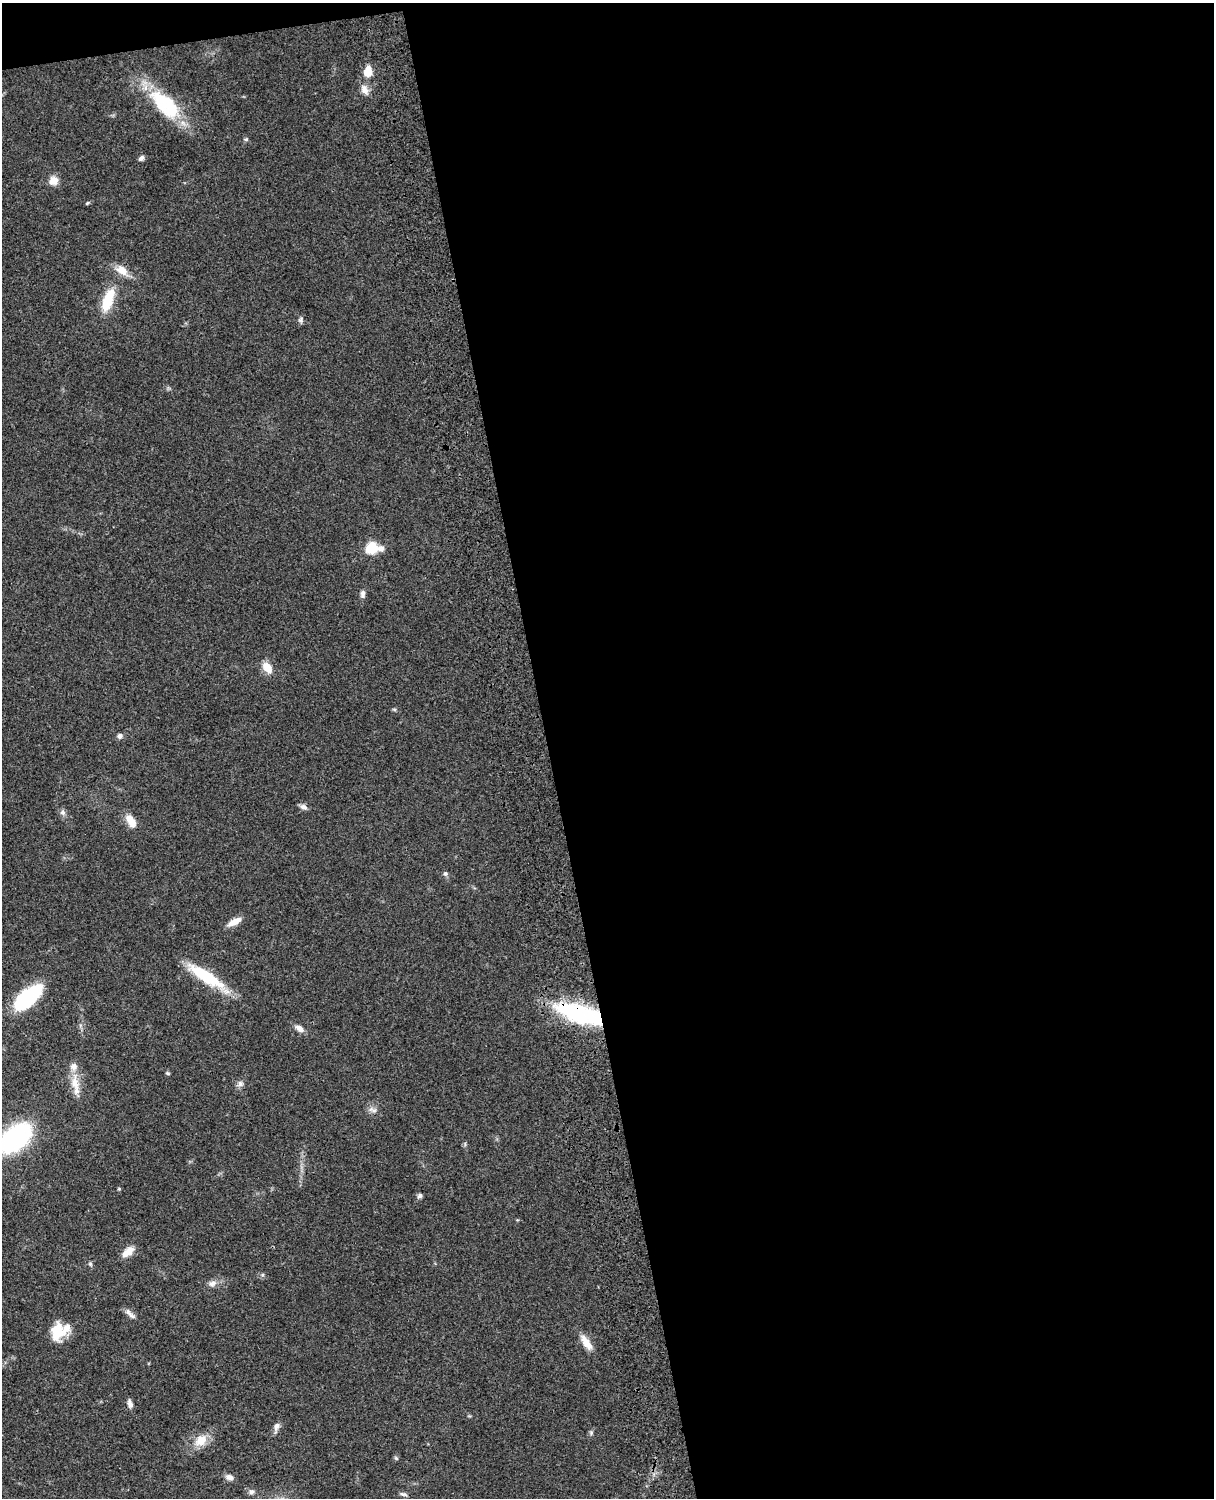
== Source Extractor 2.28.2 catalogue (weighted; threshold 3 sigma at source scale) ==
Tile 4 of 4 x 3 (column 4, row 1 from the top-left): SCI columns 3758-4969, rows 3268-4763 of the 5088 x 4927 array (HDU 1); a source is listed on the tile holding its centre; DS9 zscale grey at full resolution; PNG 1216 x 1500 px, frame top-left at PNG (2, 3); no overlay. Shown black and unused: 56% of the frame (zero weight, under 3 of 4 exposures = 6% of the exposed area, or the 3 px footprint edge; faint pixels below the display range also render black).
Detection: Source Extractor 2.28.2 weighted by HDU 2 'WHT'; one run over the whole footprint, this tile lists its part. Background 0.0792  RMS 0.0058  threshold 0.0262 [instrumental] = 3 sigma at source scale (4.5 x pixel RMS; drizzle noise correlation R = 1.50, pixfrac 1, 0.05/0.05 arcsec/px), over >= 5 px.
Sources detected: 49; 3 inside a brighter listed object's ellipse — not listed separately; the other 46 listed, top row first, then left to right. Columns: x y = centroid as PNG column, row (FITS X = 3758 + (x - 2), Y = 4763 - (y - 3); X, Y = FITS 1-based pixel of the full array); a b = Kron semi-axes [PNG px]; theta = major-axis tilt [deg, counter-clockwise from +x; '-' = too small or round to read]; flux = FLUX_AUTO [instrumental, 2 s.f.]
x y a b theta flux
368 72 9 7 79 10
364 90 15 9 -67 4.1
165 104 48 22 -45 38
246 139 6 4 -18 0.88
141 158 8 5 43 1.7
53 181 11 10 - 5
87 203 7 3 36 0.7
122 270 20 11 -35 6.9
108 300 32 12 69 17
301 320 7 6 - 1.4
372 547 6 6 - 40
381 548 6 6 - 3.4
363 594 10 6 89 2
267 668 16 10 -52 6.4
120 736 6 6 - 1.9
304 807 10 6 -30 2.3
63 812 8 7 - 2
131 820 18 9 -59 6.6
445 873 6 6 - 1.3
234 922 16 7 29 5.8
206 977 47 11 -33 30
27 997 34 15 41 43
579 1014 57 18 -17 64
299 1028 11 6 -33 3.4
167 1073 5 4 - 0.81
75 1083 23 10 -84 9.3
240 1084 8 7 - 2.1
373 1110 13 7 -13 2.5
15 1138 23 13 41 140
119 1189 4 4 - 0.71
420 1196 6 5 - 1.5
128 1252 17 9 38 5.5
90 1264 6 5 - 0.95
262 1275 6 5 - 1
212 1283 12 8 18 3.2
131 1315 15 6 -45 2.7
57 1334 22 15 40 12
586 1343 23 9 -56 6.6
130 1403 11 5 -74 2.5
276 1427 14 7 77 2.7
591 1433 6 5 - 1
201 1440 19 13 37 9.2
396 1458 6 5 - 0.85
229 1477 10 7 -18 2.8
251 1492 8 6 37 1.6
403 1494 10 5 -16 1.4
Overlapping masked pixels (flux is a lower limit): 1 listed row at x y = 579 1014
Isophote crosses this tile's border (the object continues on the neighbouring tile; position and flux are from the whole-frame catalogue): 1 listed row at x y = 15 1138